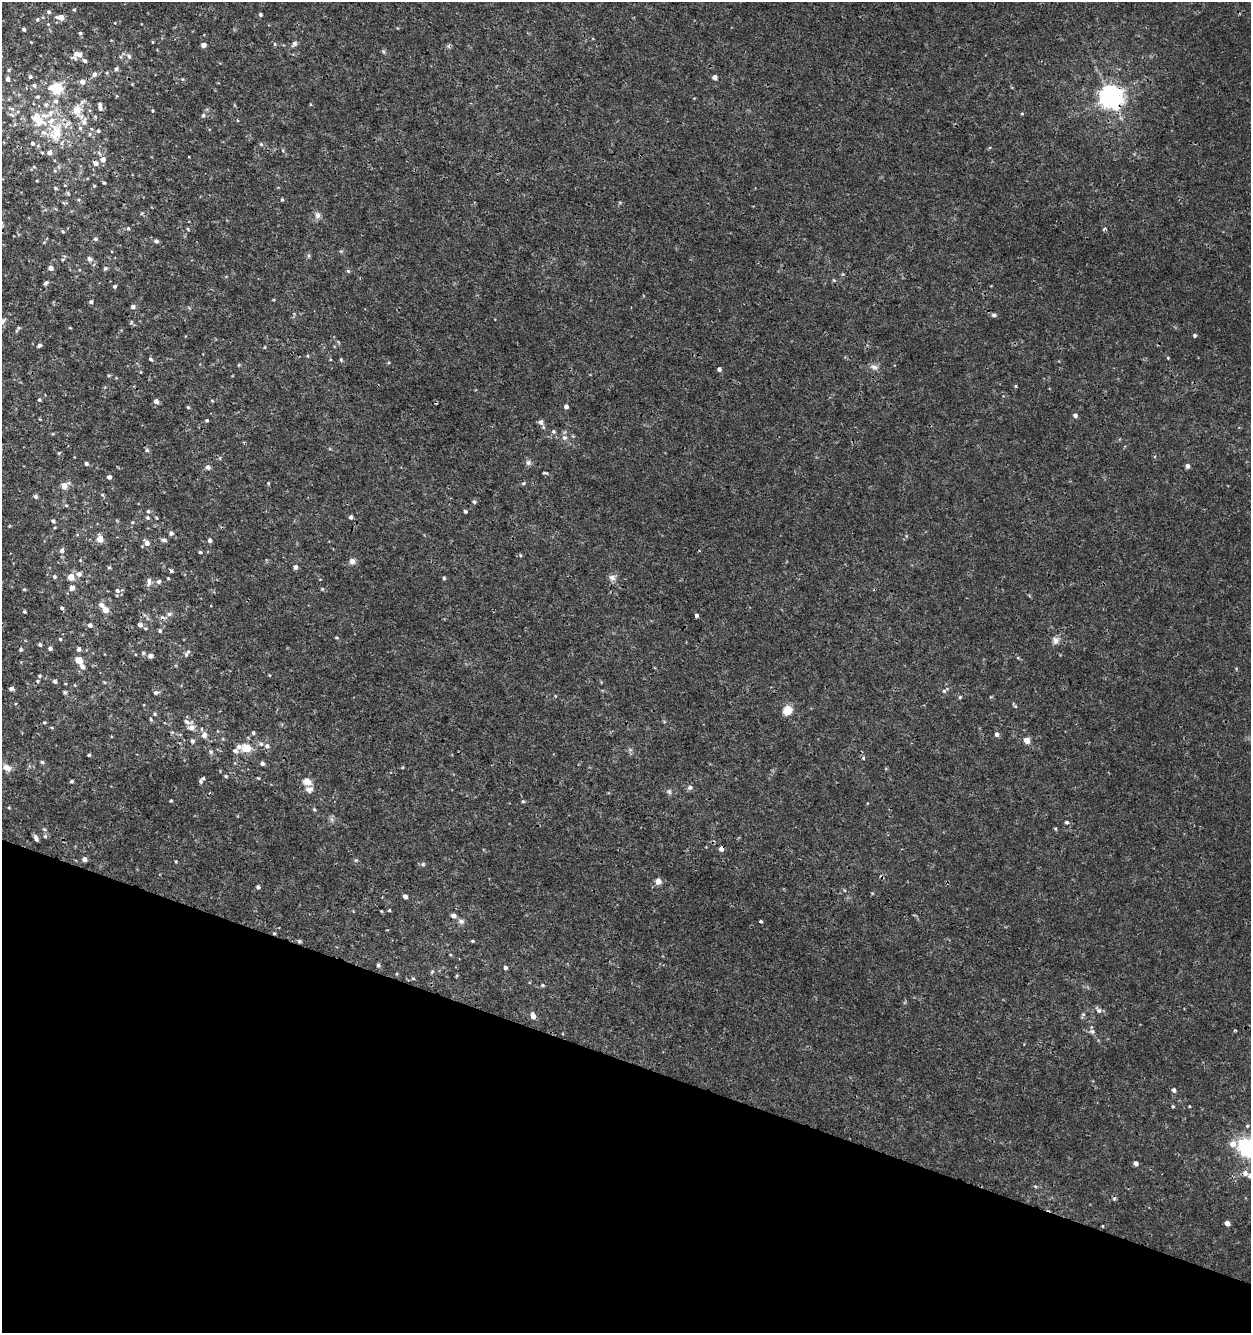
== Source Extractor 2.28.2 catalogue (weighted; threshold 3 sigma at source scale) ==
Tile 15 of 4 x 4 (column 3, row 4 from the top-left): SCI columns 2782-4030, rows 2-1332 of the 5498 x 5337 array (HDU 1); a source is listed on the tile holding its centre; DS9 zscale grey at full resolution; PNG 1253 x 1335 px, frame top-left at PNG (2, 2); no overlay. Shown black and unused: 20% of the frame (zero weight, under 3 of 4 exposures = <1% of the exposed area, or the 3 px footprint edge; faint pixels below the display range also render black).
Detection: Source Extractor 2.28.2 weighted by HDU 2 'WHT'; one run over the whole footprint, this tile lists its part. Background 9.85e-04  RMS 8.9e-04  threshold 0.00399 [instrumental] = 3 sigma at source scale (4.5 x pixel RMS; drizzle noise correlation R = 1.50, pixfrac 1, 0.0396/0.0396 arcsec/px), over >= 5 px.
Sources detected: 267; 1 inside a brighter object's white glare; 6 cosmic-ray / hot-pixel residue — not listed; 12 inside a brighter listed object's ellipse — not listed separately; the other 248 listed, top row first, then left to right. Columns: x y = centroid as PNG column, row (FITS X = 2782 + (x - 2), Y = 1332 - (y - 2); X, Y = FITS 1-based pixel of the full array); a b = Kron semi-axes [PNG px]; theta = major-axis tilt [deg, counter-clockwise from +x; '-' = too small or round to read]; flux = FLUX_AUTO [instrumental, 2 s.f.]
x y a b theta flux
74 10 5 4 - 0.1
49 12 6 5 - 0.19
260 14 4 4 - 0.14
60 17 7 5 -6 0.92
37 19 6 5 - 0.15
24 29 4 4 - 0.19
80 33 5 4 - 0.15
31 42 3 3 - 0.062
153 42 5 3 - 0.079
275 44 5 3 - 0.092
294 44 8 5 49 0.31
204 45 4 4 - 0.56
78 54 11 7 -8 0.63
129 57 7 5 -83 0.23
85 61 6 4 -41 0.22
116 69 6 5 - 0.18
9 70 6 4 61 0.13
94 74 6 5 - 0.3
30 77 5 5 - 0.16
715 77 4 4 - 0.45
8 79 5 5 - 0.33
82 82 6 5 - 0.52
34 85 7 6 - 0.23
57 88 11 10 - 2.9
1111 96 8 7 - 76
56 101 7 6 - 0.28
310 104 5 3 - 0.063
100 106 10 4 -84 0.39
12 109 10 5 -22 0.27
77 110 13 11 82 1.2
152 111 5 4 - 0.1
1022 114 4 4 - 0.096
11 115 9 5 -23 0.27
203 115 6 5 - 0.17
37 118 15 9 -53 2.1
84 122 14 8 76 0.61
98 131 5 4 - 0.12
56 132 30 19 84 3.6
90 134 6 4 90 0.12
32 143 5 5 - 0.25
261 144 5 5 - 0.14
103 159 5 5 - 0.61
95 163 7 6 - 0.36
34 167 5 3 - 0.078
37 181 4 3 - 0.07
104 183 4 4 - 0.1
94 186 4 4 - 0.091
55 188 5 4 - 0.12
68 193 6 4 -60 0.12
282 199 4 3 - 0.1
78 200 5 4 - 0.11
64 203 9 3 -11 0.12
317 215 10 8 -89 0.36
128 228 5 4 - 0.13
188 229 5 3 - 0.094
63 232 5 4 - 0.1
95 239 6 5 - 0.18
156 241 6 5 - 0.23
44 242 5 3 - 0.074
63 259 5 3 - 0.099
89 259 7 6 - 0.25
51 268 5 5 - 0.38
105 268 6 5 - 0.14
348 271 6 4 -43 0.13
45 283 7 4 41 0.19
115 286 4 4 - 0.17
91 302 4 4 - 0.18
133 307 5 5 - 0.31
994 315 6 5 - 0.22
3 321 10 6 61 0.3
70 328 5 3 - 0.067
17 329 9 3 62 0.15
1195 335 4 4 - 0.19
40 345 5 4 - 0.17
1168 358 4 4 - 0.079
150 359 4 4 - 0.18
341 360 5 4 - 0.11
874 367 10 7 -22 0.38
719 369 4 4 - 0.25
141 372 4 3 - 0.068
1015 386 4 4 - 0.096
39 400 4 4 - 0.14
212 400 5 3 - 0.087
156 401 5 5 - 0.37
566 406 5 4 - 0.31
188 407 4 4 - 0.11
1075 415 5 4 - 0.28
207 420 4 4 - 0.12
541 422 6 6 - 0.37
553 431 6 6 - 0.16
564 438 8 7 - 0.32
147 450 5 5 - 0.16
59 453 5 4 - 0.085
86 463 4 4 - 0.18
528 463 8 7 - 0.27
1187 466 5 5 - 0.3
208 467 7 6 - 0.27
545 473 8 3 -8 0.12
109 477 4 4 - 0.28
268 483 5 4 - 0.088
523 483 5 4 - 0.12
64 486 7 5 29 0.97
102 495 5 3 - 0.081
35 496 5 5 - 0.21
474 502 5 4 - 0.17
66 505 5 4 - 0.11
148 511 5 5 - 0.13
465 511 4 4 - 0.2
147 517 6 5 - 0.15
351 517 4 4 - 0.25
53 521 5 4 - 0.2
132 522 5 4 - 0.11
171 533 6 6 - 0.21
100 539 5 5 - 1.2
164 540 8 4 -9 0.21
210 540 5 4 - 0.25
147 543 7 5 -60 0.5
62 550 7 6 - 0.33
200 552 4 3 - 0.12
520 555 5 3 - 0.093
80 560 4 3 - 0.078
352 561 7 7 - 0.36
296 567 4 4 - 0.32
109 568 6 4 0 0.1
171 571 4 4 - 0.22
79 574 6 6 - 0.36
54 577 5 4 - 0.18
71 577 5 5 - 1.1
612 577 9 7 -14 0.4
168 578 3 3 - 0.085
444 578 4 3 - 0.15
159 581 6 5 - 0.21
149 582 12 6 87 0.34
72 588 6 5 - 0.4
24 589 5 3 - 0.087
322 589 4 4 - 0.086
117 591 6 6 - 0.24
101 605 7 5 -39 0.43
62 608 5 4 - 0.16
105 610 5 5 - 0.74
25 612 3 3 - 0.13
169 614 7 5 15 0.24
696 615 4 3 - 0.64
140 624 7 6 - 0.31
90 625 5 5 - 0.26
160 631 5 5 - 0.14
337 638 5 3 - 0.1
60 639 4 4 - 0.1
1055 640 10 9 - 0.43
40 644 4 4 - 0.17
50 648 4 4 - 0.25
21 649 4 4 - 0.19
79 649 5 4 - 0.27
143 653 6 5 - 0.14
187 653 11 4 51 0.21
150 656 6 5 - 0.3
79 660 5 5 - 1.3
82 667 6 5 - 0.41
269 675 4 3 - 0.066
40 676 5 4 - 0.12
37 681 5 4 - 0.1
55 681 5 4 - 0.27
104 682 5 3 - 0.088
11 688 5 4 - 0.24
944 691 5 5 - 0.16
65 692 6 4 -68 0.15
156 693 6 5 - 0.22
960 697 5 4 - 0.11
1015 706 10 3 -51 0.13
787 710 10 9 - 1.1
155 714 5 4 - 0.12
151 719 5 4 - 0.11
44 722 5 4 - 0.12
187 722 9 5 -29 0.29
192 727 7 6 - 0.49
52 728 5 3 - 0.088
201 729 5 3 - 0.098
172 732 5 5 - 0.11
253 733 5 4 - 0.14
997 734 5 5 - 0.27
204 735 6 5 - 0.5
1027 740 5 5 - 0.82
192 741 6 5 - 0.21
267 746 6 6 - 0.28
239 747 7 6 - 0.33
247 748 7 6 - 2.2
210 752 6 6 - 0.18
89 755 3 3 - 0.12
42 762 5 5 - 0.14
262 763 4 4 - 0.28
403 767 4 3 - 0.076
7 768 11 8 -33 0.57
226 776 4 3 - 0.12
71 781 3 3 - 0.14
201 781 6 5 - 0.17
307 782 7 6 - 1.1
690 787 7 6 - 0.23
309 789 12 7 10 0.52
669 792 7 5 -68 0.2
171 801 3 3 - 0.1
523 801 5 4 - 0.12
9 808 5 3 - 0.073
314 809 4 4 - 0.11
1067 822 5 5 - 0.18
44 829 6 3 -18 0.098
1055 829 5 4 - 0.11
45 836 5 5 - 0.13
36 838 7 4 -70 0.29
721 849 5 4 - 0.43
84 859 4 4 - 0.39
356 860 5 5 - 0.12
176 861 4 3 - 0.085
423 864 6 6 - 0.17
658 881 5 5 - 0.83
258 887 4 4 - 0.2
405 896 4 4 - 0.38
389 910 4 3 - 0.1
381 911 3 3 - 0.073
453 915 6 5 - 0.34
461 921 8 6 -3 0.3
760 921 3 3 - 0.21
274 933 4 4 - 0.1
299 941 5 5 - 0.13
472 941 4 4 - 0.093
450 955 4 3 - 0.076
378 965 6 4 -78 0.16
505 967 4 4 - 0.25
432 972 5 4 - 0.11
457 975 5 3 - 0.08
413 978 6 4 -1 0.11
542 985 5 4 - 0.11
1099 1010 8 7 - 0.32
1083 1014 5 5 - 0.14
533 1016 6 4 -75 0.61
1235 1030 3 3 - 0.093
1092 1031 7 6 - 0.23
1174 1090 5 4 - 0.23
1173 1106 5 4 - 0.096
1189 1106 3 2 - 0.07
1247 1126 5 4 - 0.12
1232 1144 7 7 - 0.64
1249 1147 15 7 50 4.2
1136 1163 4 4 - 0.34
1245 1173 8 6 -34 0.44
1035 1186 5 3 - 0.11
1114 1199 5 5 - 0.14
1227 1223 4 4 - 0.49
1103 1226 4 3 - 0.06
Overlapping masked pixels (flux is a lower limit): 7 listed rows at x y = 1111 96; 56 132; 95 163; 171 571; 721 849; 274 933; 299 941
Isophote crosses this tile's border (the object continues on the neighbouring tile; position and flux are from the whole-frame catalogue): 1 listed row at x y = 1249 1147